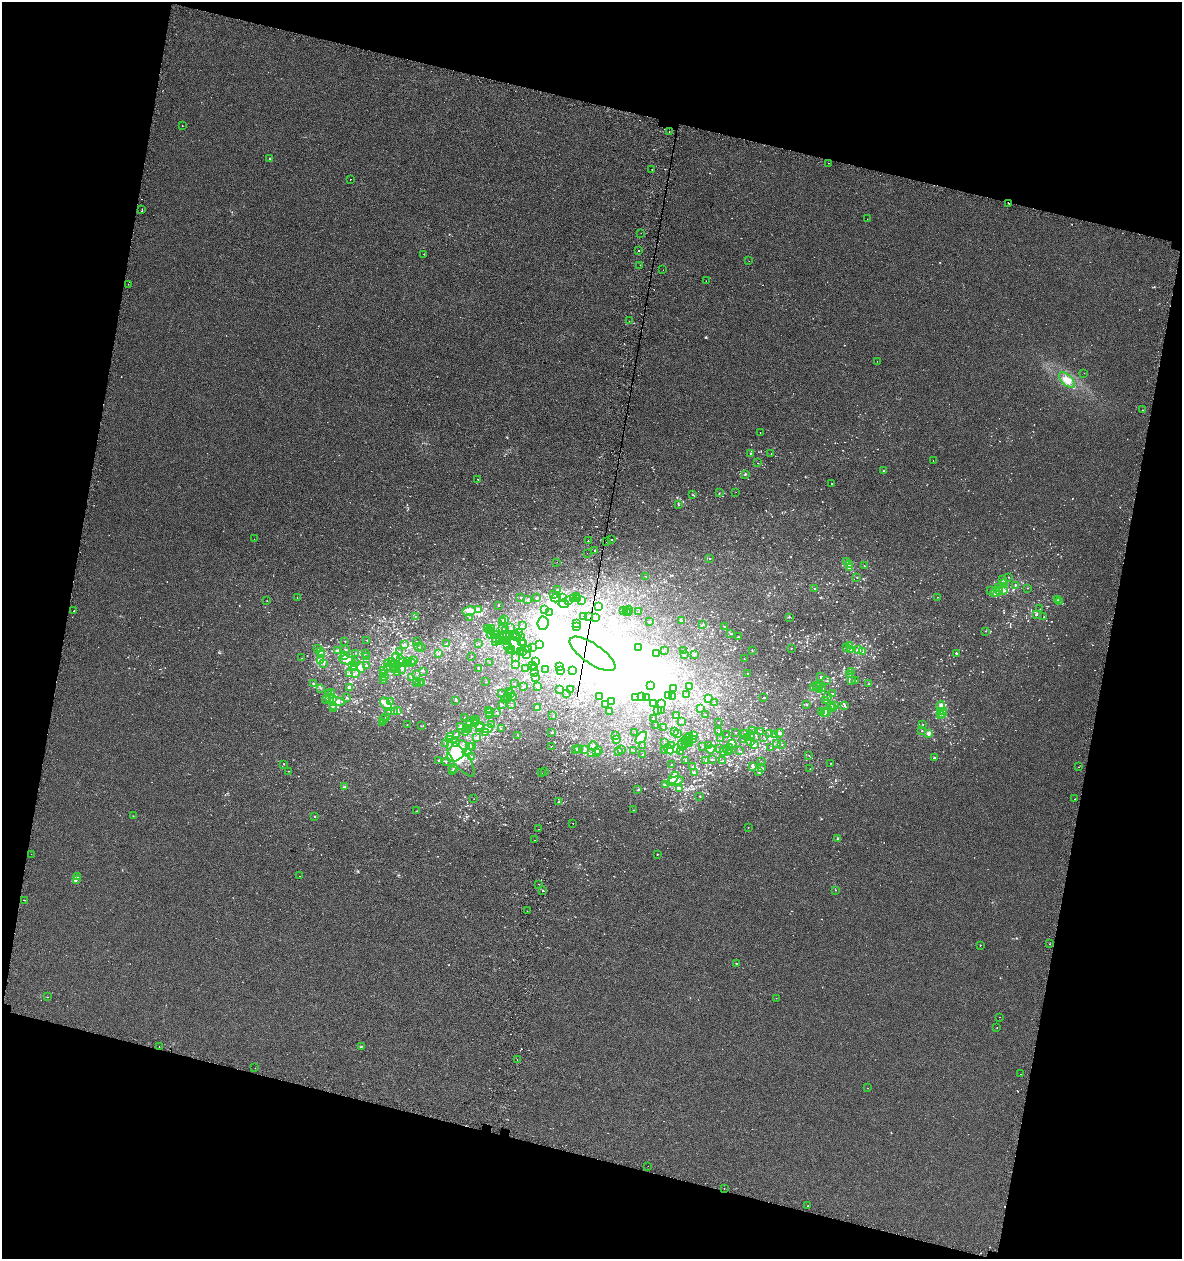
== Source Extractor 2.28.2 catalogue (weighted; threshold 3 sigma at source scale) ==
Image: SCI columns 332-5051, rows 43-5070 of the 5318 x 5112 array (HDU 1 of 3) = the unmasked area's bounding box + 8 px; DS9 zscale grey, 4 x 4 block average (1 PNG px = mean of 4 x 4 image px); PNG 1184 x 1261 px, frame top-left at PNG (2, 2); each listed source drawn as its Kron ellipse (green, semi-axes under 4 px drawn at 4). Shown black and unused: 29% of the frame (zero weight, under 2 of 3 exposures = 3% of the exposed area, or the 3 px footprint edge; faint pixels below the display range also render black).
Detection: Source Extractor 2.28.2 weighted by HDU 2 'WHT'. Background 0.00179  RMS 0.0054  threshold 0.0245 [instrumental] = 3 sigma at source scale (4.5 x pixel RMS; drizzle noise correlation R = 1.50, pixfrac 1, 0.0396/0.0396 arcsec/px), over >= 5 px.
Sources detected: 1937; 13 too faint to see at this stretch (4 x 4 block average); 370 inside a brighter object's white glare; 20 cosmic-ray / hot-pixel residue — neither listed nor drawn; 111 coinciding with a brighter row at this scale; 110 inside a brighter listed object's ellipse — not listed separately; of the other 1313, all 500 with FLUX_AUTO >= 1.31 (the completeness limit of this list) listed and drawn (813 fainter detections not listed), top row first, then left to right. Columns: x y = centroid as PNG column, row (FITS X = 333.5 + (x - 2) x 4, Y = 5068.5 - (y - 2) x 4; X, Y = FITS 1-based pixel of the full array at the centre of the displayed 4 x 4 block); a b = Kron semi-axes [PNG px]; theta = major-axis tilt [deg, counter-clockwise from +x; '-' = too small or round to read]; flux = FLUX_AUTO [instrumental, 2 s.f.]
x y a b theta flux
182 126 2 2 - 6.7
669 132 2 2 - 2.6
270 158 2 2 - 1.9
828 163 2 2 - 1.8
652 169 2 2 - 22
350 179 2 2 - 1.7
1009 203 2 2 - 2.6
142 209 2 2 - 4.3
867 219 2 2 - 24
641 233 2 2 - 3.4
638 250 2 2 - 3.9
424 254 2 2 - 1.7
749 261 2 2 - 1.5
640 265 2 2 - 5.9
663 270 2 2 - 2.7
706 281 2 2 - 2
128 284 2 2 - 6.7
629 321 2 2 - 1.9
877 361 2 2 - 1.4
1084 373 2 2 - 3.6
1067 380 10 5 -44 23
1143 410 2 2 - 2.2
760 433 2 2 - 2.7
750 453 2 2 - 1.9
771 453 2 2 - 1.7
933 461 2 2 - 1.7
758 463 2 2 - 2
883 471 2 2 - 5.8
745 474 2 2 - 3.5
478 479 2 2 - 1.5
832 483 2 2 - 2.4
736 492 2 2 - 7.7
719 493 2 2 - 1.6
693 495 2 2 - 1.4
678 505 3 2 - 1.5
254 539 2 2 - 2.5
612 539 2 2 - 6.2
588 540 2 2 - 7.3
607 542 2 2 - 6.4
594 550 2 2 - 4.2
587 553 2 2 - 3.8
709 558 2 2 - 1.4
847 561 2 2 - 3.6
557 562 2 2 - 1.4
849 564 2 2 - 7.5
864 566 2 2 - 2.2
849 567 3 3 - 4.5
646 576 2 2 - 2
857 577 2 2 - 2.1
1009 577 2 2 - 3.1
1003 579 2 2 - 2.5
1003 583 2 2 - 2.4
1015 586 2 2 - 2.5
999 588 2 2 - 2.8
1027 588 2 2 - 2.9
814 589 2 2 - 1.5
558 590 2 2 - 1.6
1003 590 5 3 - 8.9
991 591 2 2 - 1.8
1000 591 3 2 - 4.3
995 592 5 4 - 13
554 594 2 2 - 1.4
576 596 3 2 - 2.9
297 597 2 2 - 1.4
520 597 2 2 - 1.8
563 597 3 2 - 6
937 597 2 2 - 1.4
537 598 2 2 - 4.1
556 598 5 2 - 4.1
574 598 2 2 - 3.6
528 599 2 2 - 4.4
577 599 2 2 - 1.6
582 600 2 2 - 1.5
1058 600 2 2 - 1.8
267 601 2 2 - 1.6
569 601 2 2 - 13
1059 602 2 2 - 1.8
564 604 5 3 - 7.1
498 606 2 2 - 1.4
598 607 4 2 - 8.3
1040 609 2 2 - 1.5
479 610 3 2 - 20
544 610 3 3 - 4.8
628 610 4 2 - 4.2
74 611 2 2 - 5.7
469 611 6 4 12 22
624 611 3 2 - 3.6
626 611 2 2 - 8
550 612 3 2 - 6.2
639 612 2 2 - 1.7
629 613 2 2 - 1.4
1037 615 2 2 - 1.8
588 616 2 2 - 2
415 617 2 2 - 1.4
584 617 2 2 - 1.7
595 617 3 2 - 3
789 617 3 2 - 2.5
1043 617 2 2 - 1.5
470 618 2 2 - 1.8
504 619 2 2 - 3.4
682 621 2 2 - 1.8
503 622 2 2 - 2.4
649 622 3 2 - 2.1
543 623 7 5 85 210
577 624 2 2 - 1.7
703 624 2 2 - 2.5
522 626 2 2 - 1.3
577 626 3 2 - 6.8
725 626 2 2 - 1.4
511 627 2 2 - 2.8
488 628 2 2 - 1.4
492 628 2 2 - 7.9
502 628 2 2 - 2.1
490 630 4 2 - 3.2
505 631 3 2 - 5
986 631 2 2 - 1.6
519 633 2 2 - 1.4
731 633 3 2 - 2.7
495 634 2 2 - 6
506 634 3 2 - 9.3
491 635 4 3 - 7.1
497 635 4 2 - 3.6
515 635 4 2 - 4.2
510 636 2 2 - 2
517 636 2 2 - 3.3
520 637 3 2 - 3.5
738 637 2 2 - 1.7
499 638 2 2 - 1.8
496 639 2 2 - 2.6
367 640 2 2 - 3.8
345 641 2 2 - 2.1
496 641 3 2 - 1.6
499 641 3 2 - 2.8
503 641 4 2 - 6.5
521 641 4 2 - 2
417 642 2 2 - 1.8
508 642 3 2 - 3.8
447 643 2 2 - 1.8
479 644 2 2 - 1.4
523 644 2 2 - 3.1
404 645 2 2 - 2.1
515 645 9 6 -59 26
539 645 2 2 - 1.8
850 645 2 2 - 2.6
507 646 2 2 - 7.4
419 647 2 2 - 1.9
533 647 4 2 - 2.3
421 648 2 2 - 1.3
639 648 2 2 - 3.2
791 648 2 2 - 1.4
847 648 3 2 - 1.8
318 649 2 2 - 1.7
345 649 2 2 - 2
528 649 2 2 - 4.5
338 650 2 2 - 8.9
511 650 3 2 - 8.9
664 650 2 2 - 1.5
683 650 2 2 - 1.7
752 650 2 2 - 1.4
851 650 2 2 - 2.1
859 650 3 3 - 14
509 651 2 2 - 1.3
521 651 2 2 - 8.6
320 652 3 2 - 4.2
400 652 3 2 - 1.5
523 652 2 2 - 4.3
863 652 2 2 - 1.7
356 653 2 2 - 1.8
365 653 2 2 - 1.9
657 653 2 2 - 2.9
956 653 2 2 - 7.2
439 654 2 2 - 1.9
527 654 4 2 - 2.2
593 654 27 10 -34 140
684 654 2 2 - 4
322 655 3 2 - 4
694 655 3 2 - 2.3
345 656 2 2 - 1.5
367 656 2 2 - 1.5
471 656 2 2 - 1.6
396 657 5 3 - 7.1
302 658 2 2 - 6.3
515 658 2 2 - 4.9
744 659 2 2 - 1.4
347 660 7 3 -12 18
401 660 3 2 - 7.3
320 661 3 2 - 18
407 661 4 2 - 6.1
414 661 2 2 - 1.5
536 661 3 2 - 5.5
392 662 2 2 - 3.6
403 662 3 2 - 3.4
490 662 2 2 - 1.9
323 663 3 2 - 2.3
355 663 2 2 - 1.3
407 663 3 2 - 3.7
412 663 4 2 - 3.5
387 664 2 2 - 2.3
394 664 3 2 - 5.3
515 664 2 2 - 2.5
366 665 2 2 - 2.6
398 665 2 2 - 1.8
353 666 2 2 - 3.3
533 666 2 2 - 1.6
559 666 3 2 - 3.5
355 667 4 2 - 6
361 667 5 3 - 14
388 667 2 2 - 1.4
395 667 2 2 - 1.5
535 667 2 2 - 2.6
479 668 2 2 - 10
526 668 2 2 - 3.3
394 669 2 2 - 4
402 669 4 2 - 6.5
546 669 2 2 - 1.8
383 670 4 2 - 2.6
561 670 2 2 - 1.5
424 671 2 2 - 2.8
572 671 2 2 - 1.5
534 672 2 2 - 1.7
851 672 2 2 - 2.2
356 673 2 2 - 1.9
398 673 2 2 - 1.3
349 674 2 2 - 1.9
383 674 2 2 - 1.6
417 674 2 2 - 2.7
748 674 2 2 - 2.2
850 674 2 2 - 1.9
384 677 2 2 - 1.6
411 677 2 2 - 1.8
821 677 2 2 - 3.5
535 678 3 2 - 3.2
384 680 2 2 - 1.4
827 681 2 2 - 2
852 681 2 2 - 2.1
856 681 2 2 - 1.6
486 682 2 2 - 1.3
313 683 3 2 - 2.6
417 683 2 2 - 1.4
419 683 2 2 - 2
422 683 2 2 - 4.8
515 683 2 2 - 1.5
869 684 2 2 - 2.5
816 685 2 2 - 1.9
537 686 2 2 - 2.5
651 686 2 2 - 1.3
690 686 2 2 - 2.3
524 687 2 2 - 1.4
819 687 2 2 - 1.9
320 688 2 2 - 1.5
349 688 3 3 - 5.7
673 688 3 2 - 4.8
814 688 2 2 - 1.5
560 689 2 2 - 9.6
822 689 2 2 - 1.5
571 690 2 2 - 1.4
820 690 2 2 - 1.4
332 692 2 2 - 2
509 692 2 2 - 1.4
501 693 2 2 - 1.6
329 694 2 2 - 3.4
511 694 2 2 - 2.3
566 694 2 2 - 2.9
833 694 2 2 - 2.9
686 695 2 2 - 1.9
507 696 2 2 - 2.3
668 696 2 2 - 2.8
673 696 2 2 - 1.6
512 697 2 2 - 2.1
599 697 2 2 - 2.2
636 697 2 2 - 1.4
641 697 2 2 - 1.4
828 697 2 2 - 2.4
329 698 3 2 - 5.1
332 698 2 2 - 3.6
347 698 3 2 - 2.2
647 698 3 2 - 3.5
709 698 4 2 - 4
764 698 2 2 - 2.3
327 700 4 3 - 8.7
456 700 2 2 - 3.8
504 700 2 2 - 1.5
825 700 2 2 - 4
337 702 8 4 -2 16
390 702 2 2 - 1.9
611 702 2 2 - 1.8
715 703 2 2 - 1.5
386 704 7 4 -54 17
606 704 2 2 - 1.8
653 704 2 2 - 1.3
661 704 2 2 - 2.4
806 704 2 2 - 4.1
502 705 2 2 - 1.4
512 705 2 2 - 2.3
830 705 2 2 - 2
835 705 2 2 - 4
844 705 2 2 - 4.9
333 706 2 2 - 2.3
941 706 4 3 - 17
833 707 3 2 - 3.2
537 708 2 2 - 3.1
700 708 3 2 - 1.6
333 709 2 2 - 1.5
488 710 3 2 - 3.5
661 710 3 2 - 3.4
389 711 2 2 - 2.9
395 711 2 2 - 2.7
398 711 2 2 - 4.2
658 711 3 2 - 3.4
821 711 2 2 - 2.1
940 711 2 2 - 2.5
609 712 2 2 - 2
944 712 2 2 - 3.1
489 713 2 2 - 5.7
497 713 2 2 - 3.3
825 713 4 2 - 7.9
827 713 2 2 - 2.3
940 714 2 2 - 1.3
942 714 2 2 - 11
489 715 2 2 - 2.6
676 715 2 2 - 1.3
706 715 2 2 - 2.8
553 716 2 2 - 1.4
386 718 2 2 - 1.7
465 718 2 2 - 2.8
653 718 2 2 - 1.4
384 720 2 2 - 3.9
476 720 2 2 - 1.6
682 721 2 2 - 5.2
383 722 2 2 - 2.3
470 722 2 2 - 5.4
476 722 2 2 - 1.9
718 722 2 2 - 1.8
474 723 2 2 - 3.8
923 724 2 2 - 1.4
407 725 2 2 - 1.4
470 725 3 2 - 2
480 725 4 2 - 4.4
491 725 2 2 - 3.2
421 726 2 2 - 1.3
656 726 3 2 - 2.4
461 727 2 2 - 6.1
479 727 3 2 - 2.4
663 727 2 2 - 2.4
466 728 2 2 - 2.3
501 728 2 2 - 1.8
487 729 5 3 - 9
469 730 2 2 - 1.9
752 730 2 2 - 2.5
718 731 2 2 - 2.2
922 731 2 2 - 3.4
465 732 2 2 - 1.9
635 732 2 2 - 1.8
675 732 2 2 - 3.7
735 732 2 2 - 2
761 732 2 2 - 1.8
485 733 2 2 - 1.7
552 733 3 2 - 1.6
745 733 3 3 - 5.7
769 733 2 2 - 2
780 733 4 2 - 4.6
928 733 4 3 - 9.1
456 734 2 2 - 1.7
678 734 2 2 - 2.7
518 735 2 2 - 1.4
694 735 2 2 - 1.6
726 735 2 2 - 1.8
750 735 2 2 - 3
774 735 2 2 - 2
450 736 3 2 - 1.9
616 736 2 2 - 1.4
476 737 3 2 - 2.6
690 737 2 2 - 2.1
748 737 2 2 - 3.4
751 737 3 3 - 6.3
763 737 2 2 - 1.3
641 738 7 4 46 29
721 738 2 2 - 1.4
450 739 3 2 - 3.6
688 739 2 2 - 2
617 740 2 2 - 3.4
690 740 3 2 - 7.9
693 740 3 2 - 2.3
743 740 2 2 - 2.7
685 741 2 2 - 4.9
687 741 3 2 - 4.3
751 741 3 2 - 3.9
455 742 2 2 - 3.6
446 743 2 2 - 2.7
665 743 2 2 - 1.7
685 743 2 2 - 3
689 744 2 2 - 3.8
732 744 4 2 - 3.3
776 744 2 2 - 1.6
672 745 3 2 - 4.8
682 745 5 2 - 5
709 745 2 2 - 2.3
754 745 2 2 - 2.2
782 745 2 2 - 1.4
472 746 2 2 - 6.1
551 746 2 2 - 4.2
593 746 4 4 - 10
643 746 2 2 - 1.4
703 746 2 2 - 1.4
470 747 3 2 - 2.8
729 747 3 2 - 1.7
770 747 2 2 - 1.4
579 749 2 2 - 1.7
585 749 2 2 - 1.7
622 749 2 2 - 2.2
669 749 5 4 - 33
676 749 3 2 - 5.7
711 749 4 2 - 4.7
719 749 2 2 - 1.7
728 749 2 2 - 2
576 750 2 2 - 2.2
598 750 2 2 - 2.1
633 750 2 2 - 1.4
457 751 12 7 50 63
664 751 2 2 - 1.4
681 751 2 2 - 1.6
729 751 2 2 - 1.3
739 751 2 2 - 1.3
467 752 4 2 - 5.5
596 752 2 2 - 4
618 752 2 2 - 1.4
723 752 2 2 - 2.9
592 753 2 2 - 1.8
642 755 2 2 - 1.8
809 755 2 2 - 1.8
471 757 2 2 - 2.3
934 758 2 2 - 9
461 759 21 8 -54 50
712 759 2 2 - 2.1
439 761 2 2 - 4.7
446 761 2 2 - 1.4
686 761 2 2 - 3.2
706 761 2 2 - 2.4
722 761 3 2 - 1.6
761 762 2 2 - 1.8
830 763 2 2 - 1.5
284 764 2 2 - 1.3
672 764 2 2 - 2.5
753 766 3 2 - 3.6
692 767 2 2 - 3
1079 767 2 2 - 3.5
453 768 2 2 - 1.6
762 768 2 2 - 1.7
810 769 2 2 - 2.1
452 770 2 2 - 1.4
289 771 2 2 - 1.3
544 771 2 2 - 2.3
759 772 3 2 - 2.1
541 773 2 2 - 1.3
694 773 2 2 - 2.3
674 778 7 3 59 24
675 781 9 3 12 14
665 784 2 2 - 1.9
344 787 3 2 - 2.1
679 789 2 2 - 1.4
638 790 3 2 - 2.3
700 796 2 2 - 1.3
474 799 2 2 - 2.1
1075 799 2 2 - 2.5
558 802 2 2 - 3.1
634 810 2 2 - 1.5
417 811 2 2 - 1.6
133 816 2 2 - 1.8
315 816 2 2 - 3.9
573 823 2 2 - 1.8
748 827 2 2 - 1.7
539 829 2 2 - 1.4
838 839 2 2 - 27
535 840 2 2 - 3.3
31 854 2 2 - 1.5
657 854 2 2 - 2
300 876 2 2 - 2.5
78 877 2 2 - 1.5
76 879 3 2 - 3.7
539 884 2 2 - 1.7
542 890 2 2 - 16
836 890 2 2 - 1.6
24 900 2 2 - 5.2
527 911 2 2 - 2
1049 944 2 2 - 2
980 945 2 2 - 9.4
736 963 2 2 - 1.6
47 997 2 2 - 1.4
776 998 2 2 - 1.6
999 1017 2 2 - 3.1
997 1028 2 2 - 2.6
159 1047 2 2 - 21
361 1047 2 2 - 1.9
517 1060 2 2 - 1.9
255 1068 2 2 - 3.2
1021 1074 2 2 - 3.1
868 1088 2 2 - 1.6
648 1166 2 2 - 8.6
724 1188 2 2 - 20
808 1206 2 2 - 8.8
Overlapping masked pixels (flux is a lower limit): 2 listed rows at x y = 1009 203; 593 654
Diffuse or blended objects may show on this block-average render without a row.